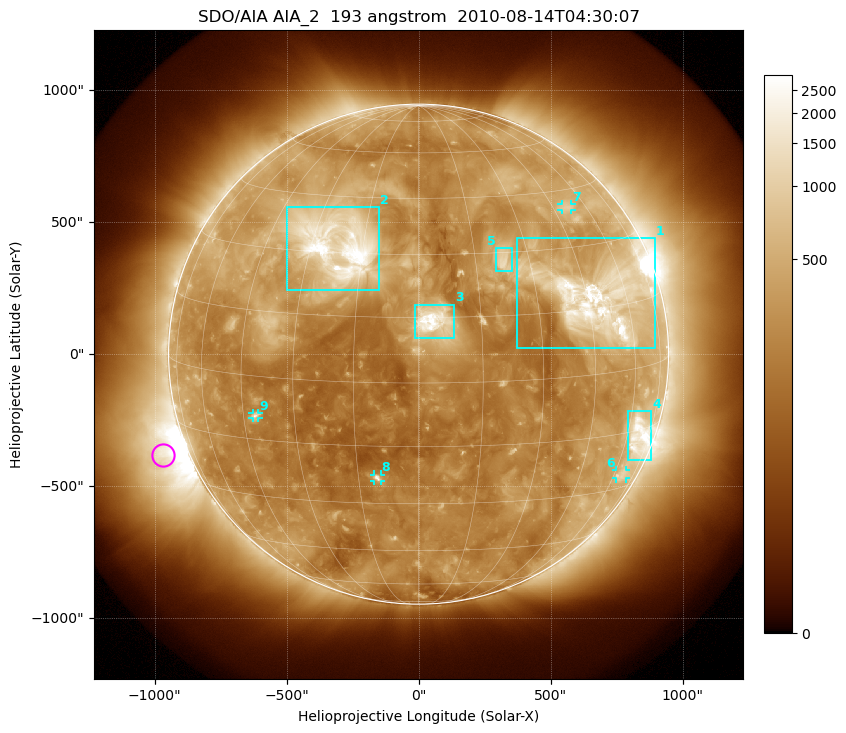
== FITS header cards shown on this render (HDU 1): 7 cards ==
TELESCOP= 'SDO/AIA'
INSTRUME= 'AIA_2'
WAVELNTH=                  193
WAVEUNIT= 'angstrom'
DATE-OBS= '2010-08-14T04:30:07.84'
CTYPE1  = 'HPLN-TAN'
CTYPE2  = 'HPLT-TAN'

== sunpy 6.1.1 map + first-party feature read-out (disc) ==
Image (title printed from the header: SDO/AIA AIA_2  193 angstrom  2010-08-14T04:30:07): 1024 x 1024 px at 2.4 arcsec/px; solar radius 947 arcsec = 395 px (full disc in frame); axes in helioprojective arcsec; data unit not stated in the header (colour bar unlabelled)
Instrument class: DISC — disc imager (sunpy class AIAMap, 193 A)
Bright regions (active regions / flare kernels): reference = the median radial profile (limb darkening/brightening removed); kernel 9 px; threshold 5 sigma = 553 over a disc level ~258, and >= 1.15x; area >= 12 px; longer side >= 9 px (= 22 arcsec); searched inside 0.97 R_sun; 9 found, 9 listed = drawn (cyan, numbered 1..; 4 of them under ~33 arcsec drawn as corner ticks so the feature stays visible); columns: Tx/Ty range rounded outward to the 5 arcsec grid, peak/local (2 s.f.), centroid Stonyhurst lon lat
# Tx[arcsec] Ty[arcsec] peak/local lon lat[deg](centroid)
1 370..895 20..440 14 +49 +17
2 -500..-145 245..560 15 -22 +32
3 -15..135 60..190 13 +4 +14
4 790..880 -400..-215 7.4 +66 -16
5 295..355 315..400 6.1 +23 +28
6 745..785 -470..-440 2.9 +65 -26
7 540..580 545..570 3.5 +51 +40
8 -170..-145 -480..-455 6 -10 -23
9 -630..-605 -245..-220 4.1 -41 -9
Off-limb structures (1.02-1.3 R_sun): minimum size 162 px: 2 found; the strongest spans PA ~85..130 deg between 1.02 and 1.3 R_sun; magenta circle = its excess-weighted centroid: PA ~110 deg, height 1.1 R_sun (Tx ~-970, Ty ~-385 arcsec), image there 6.8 x the reference